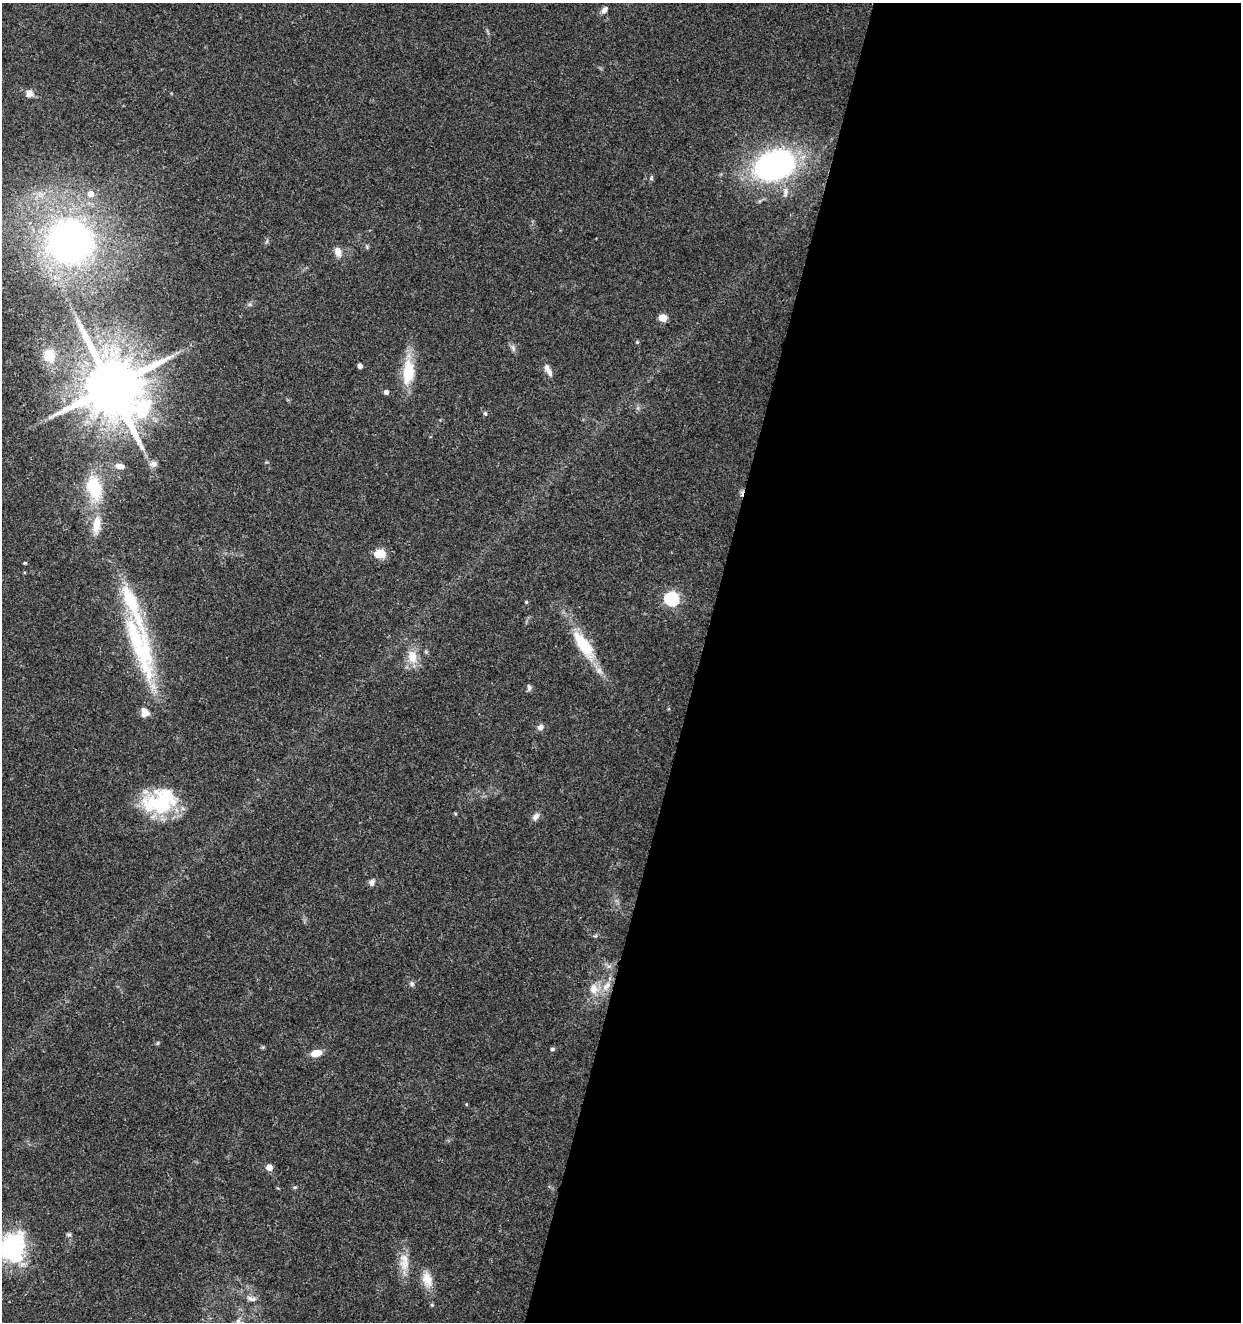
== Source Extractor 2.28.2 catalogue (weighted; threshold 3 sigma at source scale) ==
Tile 12 of 4 x 4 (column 4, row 3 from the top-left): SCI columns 4001-5239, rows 1325-2644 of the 5461 x 5295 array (HDU 1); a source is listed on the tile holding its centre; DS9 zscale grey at full resolution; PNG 1243 x 1324 px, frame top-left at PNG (2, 3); no overlay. Shown black and unused: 44% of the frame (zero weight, under 3 of 5 exposures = <1% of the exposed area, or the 3 px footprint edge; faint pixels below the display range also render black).
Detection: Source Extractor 2.28.2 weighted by HDU 2 'WHT'; one run over the whole footprint, this tile lists its part. Background 0.0329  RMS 0.0024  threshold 0.011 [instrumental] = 3 sigma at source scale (4.5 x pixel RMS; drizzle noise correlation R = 1.50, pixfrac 1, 0.0396/0.0396 arcsec/px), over >= 5 px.
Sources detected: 57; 3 inside a brighter object's white glare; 1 cosmic-ray / hot-pixel residue — not listed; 3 inside a brighter listed object's ellipse — not listed separately; the other 50 listed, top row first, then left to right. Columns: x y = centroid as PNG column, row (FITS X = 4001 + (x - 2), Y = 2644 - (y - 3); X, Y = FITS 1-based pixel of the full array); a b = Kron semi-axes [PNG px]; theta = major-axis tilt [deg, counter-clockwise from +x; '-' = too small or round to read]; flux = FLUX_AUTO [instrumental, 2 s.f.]
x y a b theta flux
604 10 10 6 54 1
29 93 7 7 - 1.8
774 165 40 29 20 60
651 178 5 5 - 0.4
785 192 16 7 88 1.6
91 194 6 6 - 1.9
70 242 44 41 -14 98
338 252 14 8 -69 1.7
663 318 5 5 - 5.5
637 342 5 4 - 0.28
513 348 11 5 -72 0.76
49 355 12 11 - 6.1
360 366 4 4 - 1.2
548 370 19 6 -64 1.6
409 372 30 16 71 8.2
111 386 18 16 -41 2100
386 392 5 4 - 0.87
485 413 5 4 - 0.46
154 464 10 7 -2 1.1
120 466 12 7 -4 1.6
94 488 29 16 -74 12
96 525 28 10 83 4.7
380 554 6 5 - 13
25 563 4 3 - 0.25
672 599 7 7 - 38
526 602 4 4 - 0.3
584 645 45 15 -56 11
144 653 89 25 -81 27
412 657 19 13 -79 3.9
529 687 10 5 -84 0.59
541 727 7 7 - 1.2
162 805 52 23 -6 15
455 814 5 3 - 0.25
536 816 12 7 51 1.1
372 882 9 7 74 0.86
412 984 7 6 - 0.6
606 986 15 9 52 2.5
594 989 15 11 -81 2.9
158 1043 6 4 88 0.29
552 1049 4 4 - 0.53
316 1053 10 6 15 3.3
269 1167 5 5 - 2.6
295 1187 6 3 17 0.3
69 1234 8 4 -8 0.42
12 1247 24 18 74 33
404 1262 27 12 -86 4
427 1279 22 13 -73 3.5
251 1299 14 6 -16 1.2
432 1305 5 4 - 0.32
238 1321 7 6 - 0.84
Overlapping masked pixels (flux is a lower limit): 1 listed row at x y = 111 386
Isophote crosses this tile's border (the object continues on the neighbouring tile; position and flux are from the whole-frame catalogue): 2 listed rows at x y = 12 1247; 238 1321